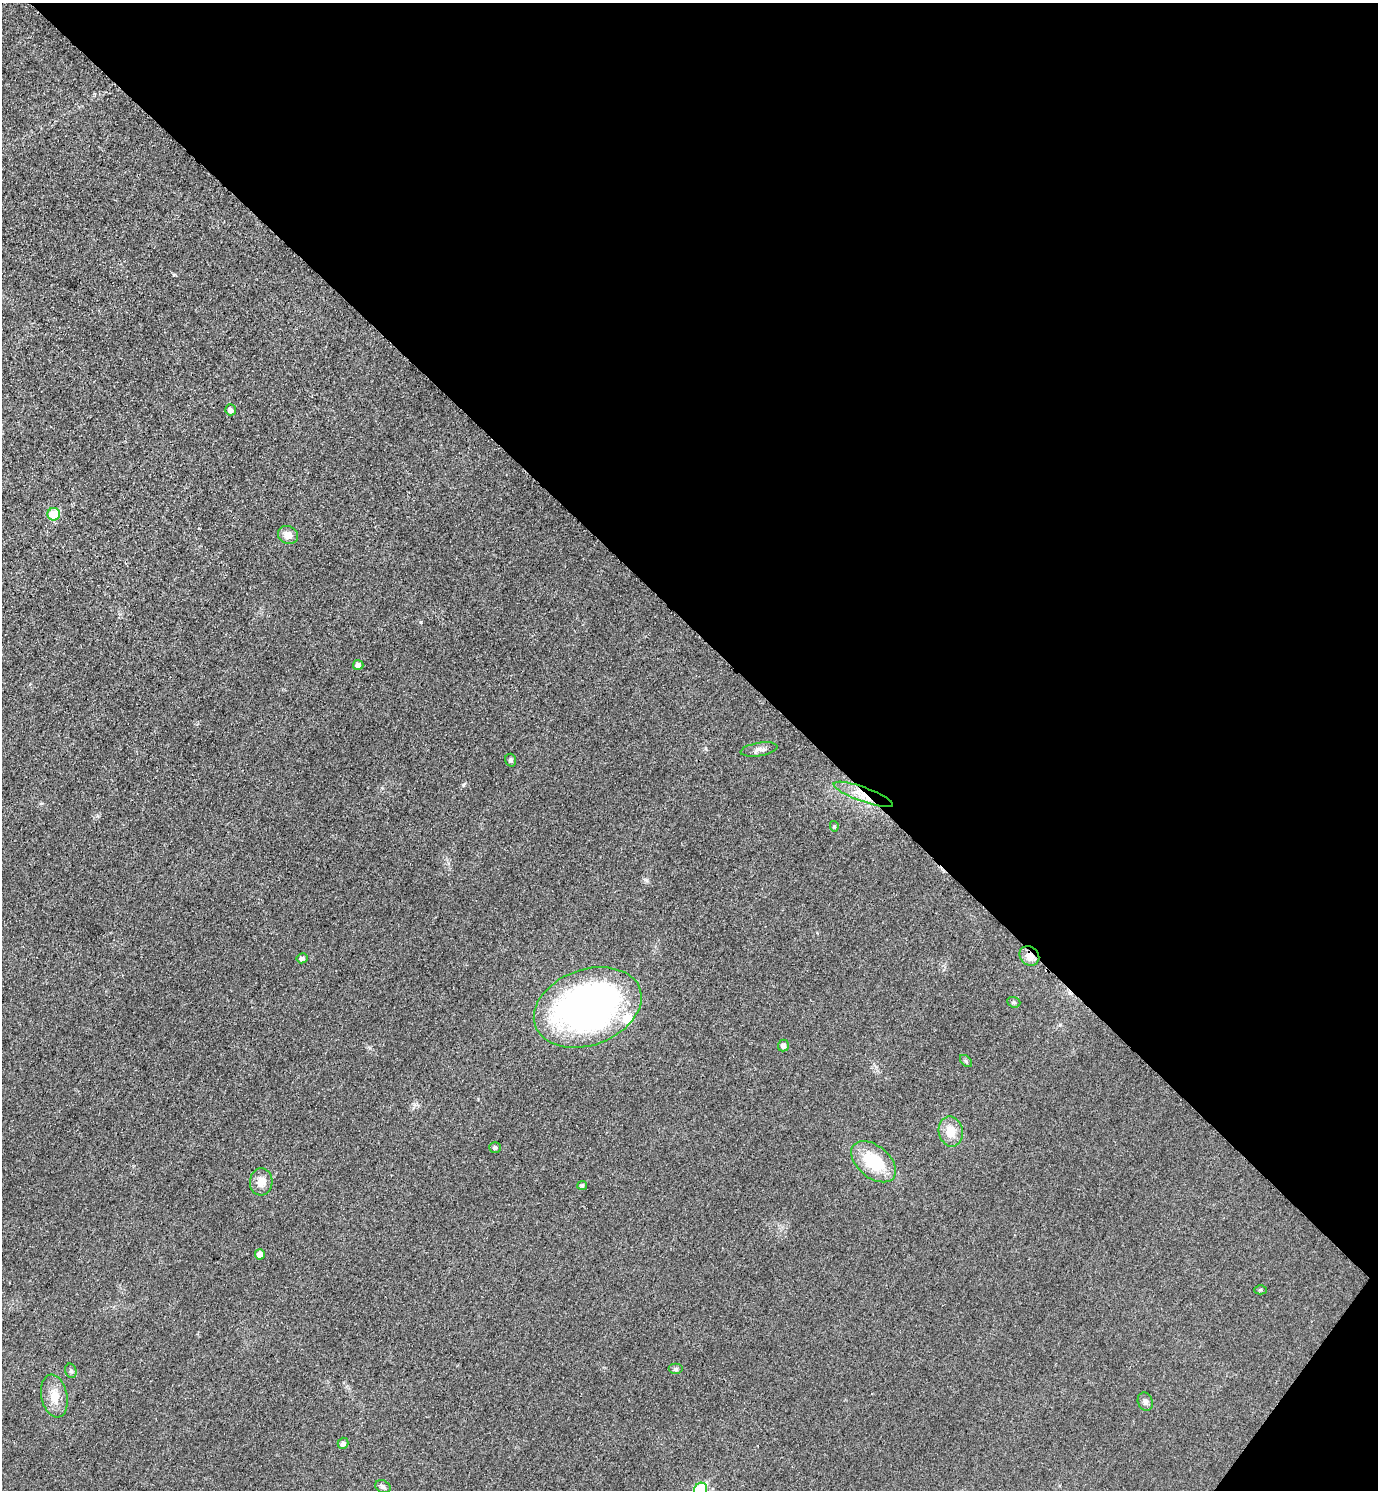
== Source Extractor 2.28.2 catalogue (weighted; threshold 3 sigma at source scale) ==
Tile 8 of 4 x 4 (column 4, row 2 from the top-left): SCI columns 4292-5667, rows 2990-4477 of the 5978 x 5975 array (HDU 1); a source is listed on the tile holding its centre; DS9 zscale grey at full resolution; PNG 1380 x 1492 px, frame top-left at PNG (2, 3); each listed source drawn as its Kron ellipse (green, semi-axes under 4 px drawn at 4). Shown black and unused: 43% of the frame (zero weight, under 3 of 4 exposures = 1% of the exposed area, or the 3 px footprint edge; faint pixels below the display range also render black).
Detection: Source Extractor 2.28.2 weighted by HDU 2 'WHT'; one run over the whole footprint, this tile lists its part. Background 0.0434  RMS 0.0064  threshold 0.029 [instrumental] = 3 sigma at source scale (4.5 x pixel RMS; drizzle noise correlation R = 1.50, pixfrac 1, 0.05/0.05 arcsec/px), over >= 5 px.
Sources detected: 29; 1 inside a brighter listed object's ellipse — not listed separately; the other 28 listed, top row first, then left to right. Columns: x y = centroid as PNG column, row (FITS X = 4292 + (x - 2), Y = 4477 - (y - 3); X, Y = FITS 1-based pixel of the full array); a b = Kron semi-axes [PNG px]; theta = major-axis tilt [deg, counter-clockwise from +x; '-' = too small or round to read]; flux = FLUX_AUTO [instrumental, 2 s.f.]
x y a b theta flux
230 410 5 5 - 2.7
54 514 6 6 - 19
288 535 10 8 -25 5.5
358 665 5 5 - 2.9
759 749 18 6 9 3.4
511 760 6 5 - 1.6
863 794 31 7 -20 12
834 826 5 4 - 0.95
1029 956 10 9 - 5.4
302 958 5 5 - 1.9
1014 1002 7 5 -21 1.1
588 1007 56 38 20 280
783 1045 6 5 - 2.5
966 1061 7 4 -45 1.1
951 1131 15 12 -79 10
495 1147 5 5 - 1.6
873 1162 26 16 -40 30
261 1182 14 11 86 6.9
582 1185 5 4 - 1.4
260 1254 5 5 - 4.3
1260 1290 6 4 0 0.91
675 1369 7 5 0 1.4
71 1371 7 5 -73 1.3
54 1396 22 13 -79 10
1145 1402 9 7 -71 2.7
343 1443 6 5 - 2.3
383 1486 8 6 -31 1.6
700 1489 7 6 - 38
Overlapping masked pixels (flux is a lower limit): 2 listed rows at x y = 863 794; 1029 956
Isophote crosses this tile's border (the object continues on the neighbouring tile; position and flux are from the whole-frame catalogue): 1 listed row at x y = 700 1489
Unlisted compact peaks at least as high as the median listed source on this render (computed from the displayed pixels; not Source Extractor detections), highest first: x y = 463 785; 421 622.